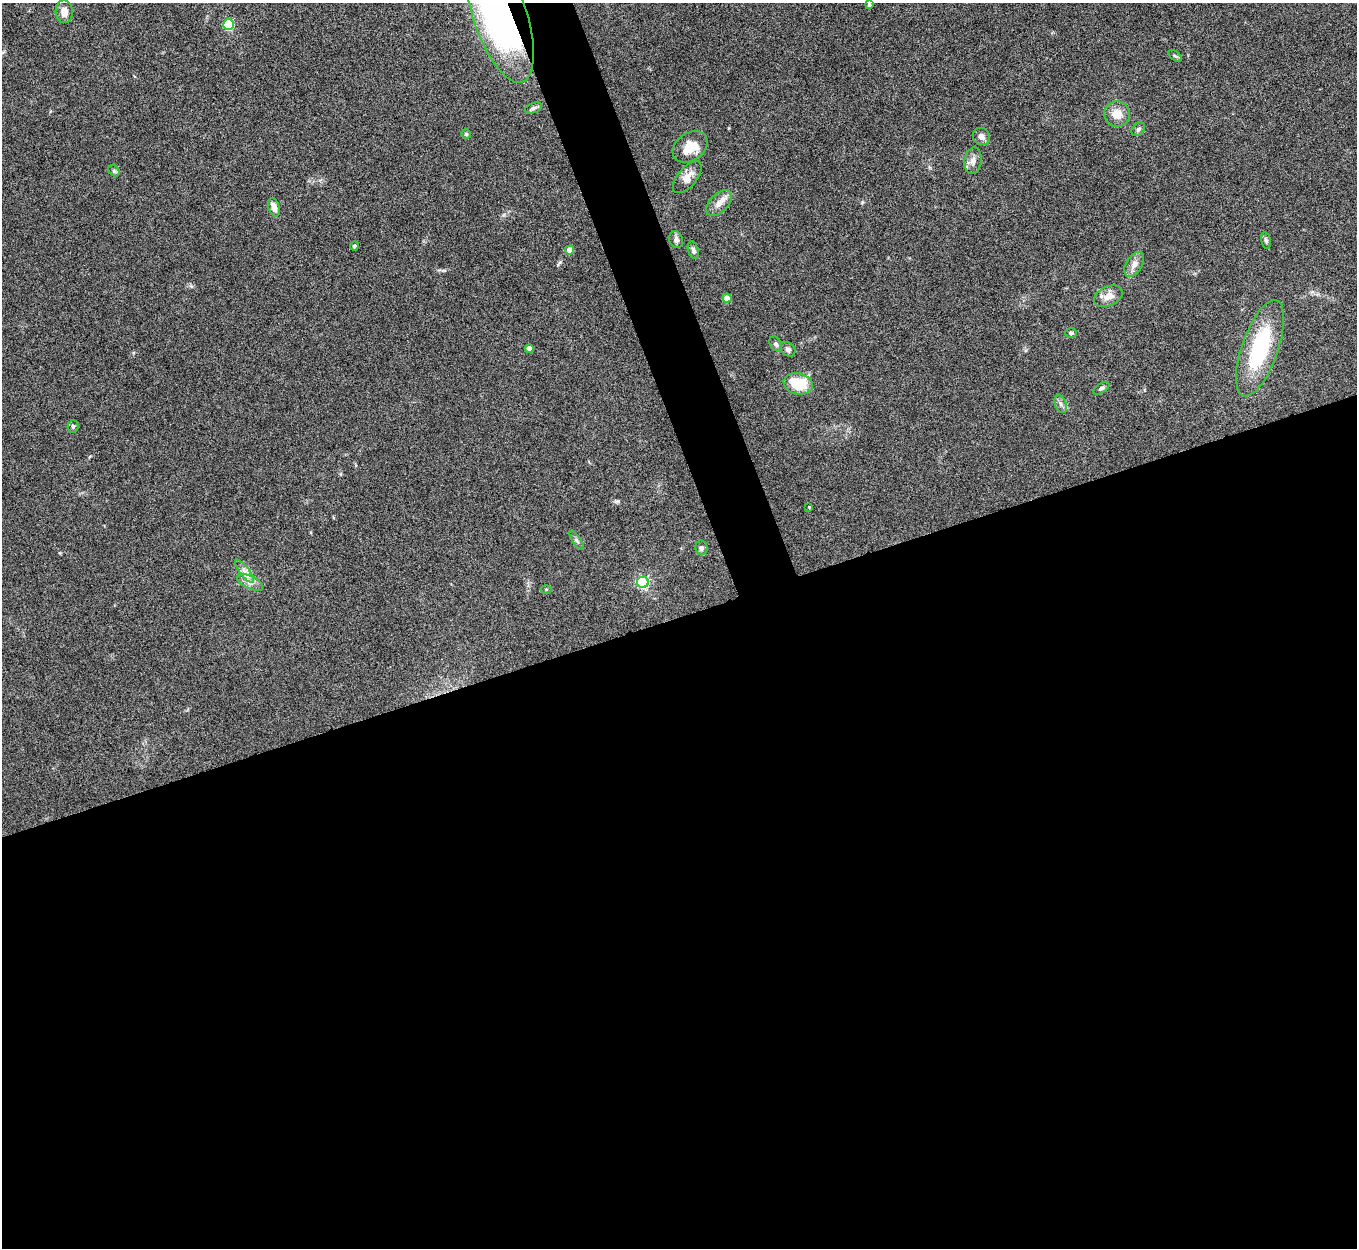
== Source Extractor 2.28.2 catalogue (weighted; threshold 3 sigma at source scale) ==
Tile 15 of 4 x 4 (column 3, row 4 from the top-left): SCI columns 2713-4067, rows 151-1396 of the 5425 x 5409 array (HDU 1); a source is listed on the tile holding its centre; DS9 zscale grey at full resolution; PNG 1359 x 1250 px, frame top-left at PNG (2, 3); each listed source drawn as its Kron ellipse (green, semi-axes under 4 px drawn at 4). Shown black and unused: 53% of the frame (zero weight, under 5 of 10 exposures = <1% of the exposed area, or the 3 px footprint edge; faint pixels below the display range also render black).
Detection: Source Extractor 2.28.2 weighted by HDU 2 'WHT'; one run over the whole footprint, this tile lists its part. Background 0.161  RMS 0.0059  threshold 0.0242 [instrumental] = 3 sigma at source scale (4.09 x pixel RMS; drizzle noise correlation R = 1.36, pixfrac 0.8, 0.05/0.05 arcsec/px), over >= 5 px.
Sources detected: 41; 1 inside a brighter listed object's ellipse — not listed separately; the other 40 listed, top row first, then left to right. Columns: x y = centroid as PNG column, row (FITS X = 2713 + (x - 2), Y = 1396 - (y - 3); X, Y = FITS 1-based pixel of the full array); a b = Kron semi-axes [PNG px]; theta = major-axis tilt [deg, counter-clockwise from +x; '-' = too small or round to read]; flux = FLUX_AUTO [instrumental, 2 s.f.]
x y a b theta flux
869 5 4 4 - 0.84
64 12 11 8 -88 3.9
500 15 71 26 -71 280
229 24 5 5 - 39
1175 56 8 4 -36 0.8
533 108 9 5 20 1.3
1117 114 13 12 - 6.9
1138 129 8 5 47 1.3
466 134 5 5 - 0.92
981 137 9 8 - 2.7
690 147 19 13 35 12
973 161 13 8 80 3.3
114 171 6 5 - 0.91
687 177 19 9 50 5
719 203 16 9 45 4.5
274 207 10 5 -72 4.2
676 240 9 6 -75 1.8
1266 241 9 4 -76 1.1
354 246 4 4 - 1.1
570 250 4 4 - 4.8
693 250 9 5 -72 1.8
1134 264 14 8 59 3.6
1108 296 15 9 24 5.6
727 298 4 4 - 7.1
1071 333 6 5 - 0.87
776 344 8 5 -59 1.4
1260 348 50 18 71 47
529 349 4 4 - 4.2
788 349 8 6 -41 1.6
798 384 15 10 -11 18
1101 388 9 4 32 1
1061 404 9 5 -68 1.8
73 426 6 5 - 1.1
809 507 3 2 - 0.46
577 540 11 3 -55 0.99
701 548 7 6 - 1.4
245 571 14 5 -53 3
250 582 14 6 -25 3.5
643 582 6 5 - 78
546 589 5 3 - 0.49
Overlapping masked pixels (flux is a lower limit): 1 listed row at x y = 500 15
Isophote crosses this tile's border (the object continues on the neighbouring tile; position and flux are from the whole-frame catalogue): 1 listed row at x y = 500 15